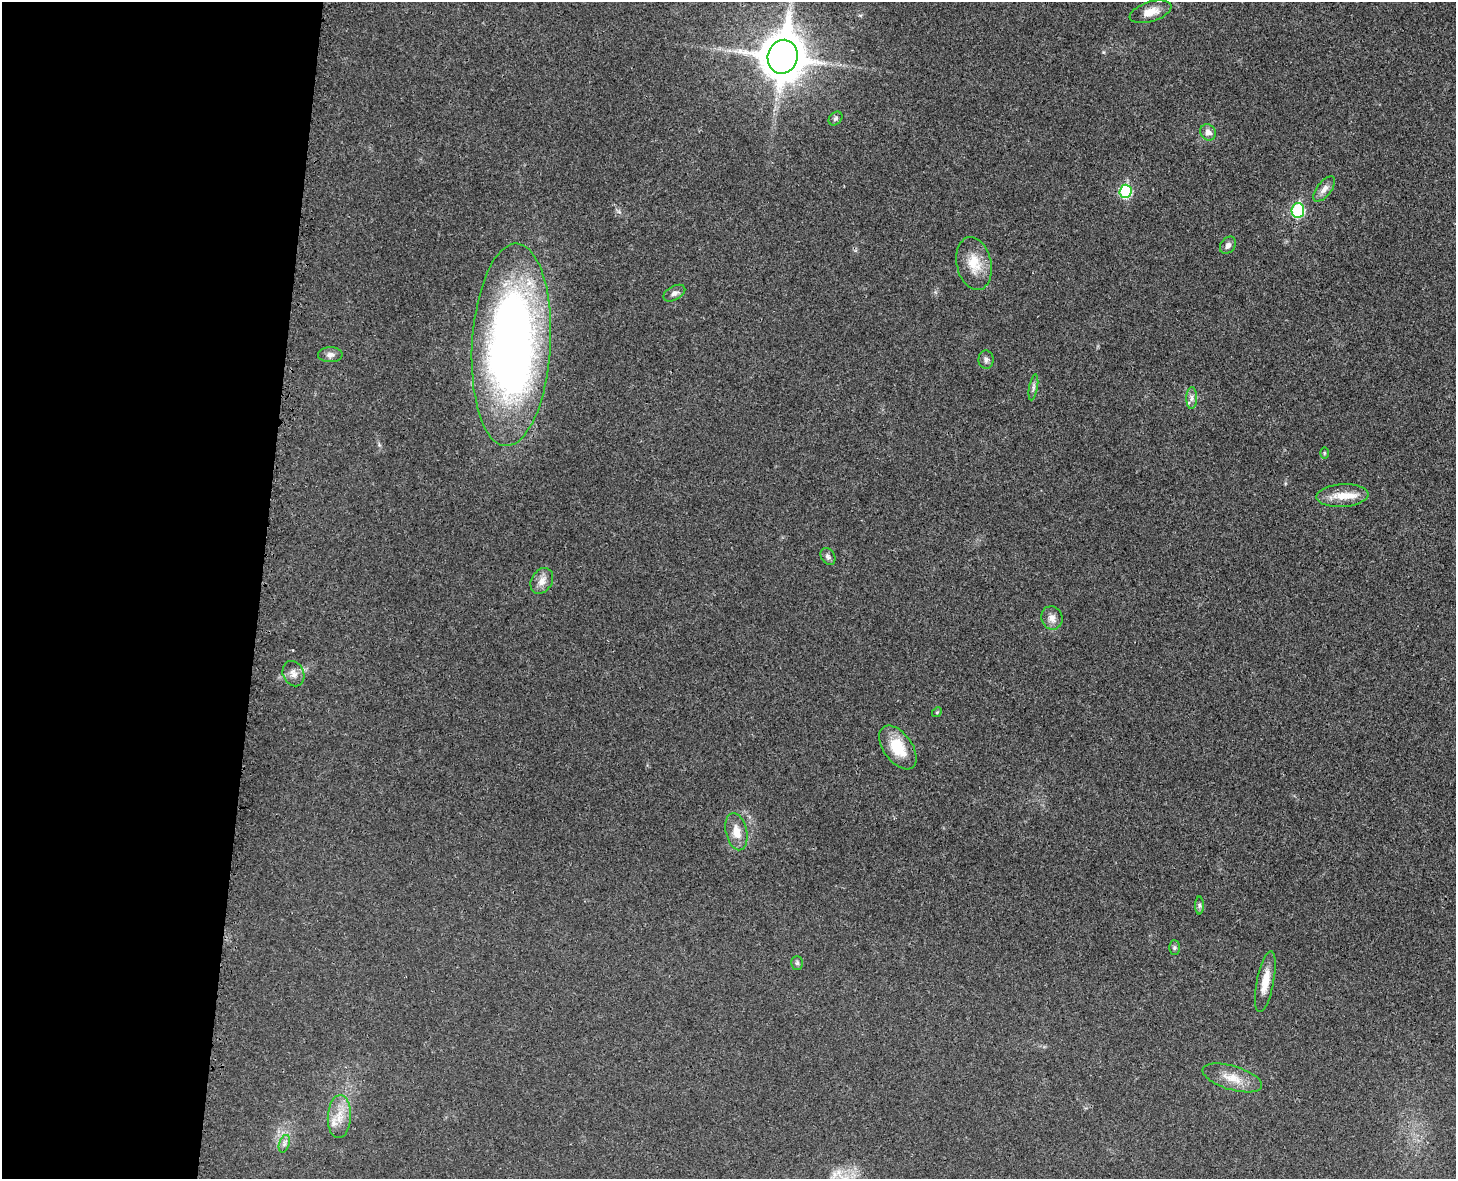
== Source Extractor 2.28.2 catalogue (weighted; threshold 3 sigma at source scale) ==
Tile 4 of 3 x 4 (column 1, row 2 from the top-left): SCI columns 193-1646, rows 2438-3614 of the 4860 x 4873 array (HDU 1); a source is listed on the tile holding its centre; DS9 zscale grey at full resolution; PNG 1458 x 1181 px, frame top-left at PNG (2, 2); each listed source drawn as its Kron ellipse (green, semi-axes under 4 px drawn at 4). Shown black and unused: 18% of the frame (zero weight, under 3 of 4 exposures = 8% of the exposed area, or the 3 px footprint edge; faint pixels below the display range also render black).
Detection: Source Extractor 2.28.2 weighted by HDU 2 'WHT'; one run over the whole footprint, this tile lists its part. Background 0.0215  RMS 0.0034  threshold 0.0155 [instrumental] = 3 sigma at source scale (4.5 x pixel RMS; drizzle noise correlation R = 1.50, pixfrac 1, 0.05/0.05 arcsec/px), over >= 5 px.
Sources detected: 31; all 31 listed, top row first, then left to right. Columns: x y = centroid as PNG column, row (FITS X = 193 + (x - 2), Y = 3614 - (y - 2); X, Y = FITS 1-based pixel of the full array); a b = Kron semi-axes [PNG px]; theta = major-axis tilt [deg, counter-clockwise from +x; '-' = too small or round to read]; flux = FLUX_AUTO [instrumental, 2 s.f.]
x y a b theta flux
1150 12 22 10 17 4.3
783 57 17 15 75 1200
835 119 8 6 45 0.79
1208 132 8 7 - 2
1324 189 15 7 52 2.1
1125 191 7 6 - 25
1298 210 7 6 - 31
1228 245 9 7 53 1.4
974 263 27 17 -78 7.9
674 293 12 7 29 1.5
511 345 101 39 87 250
330 355 12 7 1 1.7
986 360 9 7 -87 1.2
1033 387 13 4 80 1
1192 398 11 5 90 1.2
1324 453 6 4 -90 0.41
1342 496 26 11 3 6.4
828 556 9 6 -59 1.2
542 581 14 10 59 2.8
1052 618 12 10 -68 2.4
293 674 13 10 -65 2.3
937 712 5 4 - 0.46
898 747 25 14 -54 10
736 832 19 10 -78 4.5
1199 905 9 4 90 0.76
1174 947 7 5 90 0.65
797 963 7 5 89 0.74
1265 981 31 8 79 5.5
1232 1078 31 12 -17 6.1
339 1117 21 11 87 5.7
284 1144 9 5 73 1.1